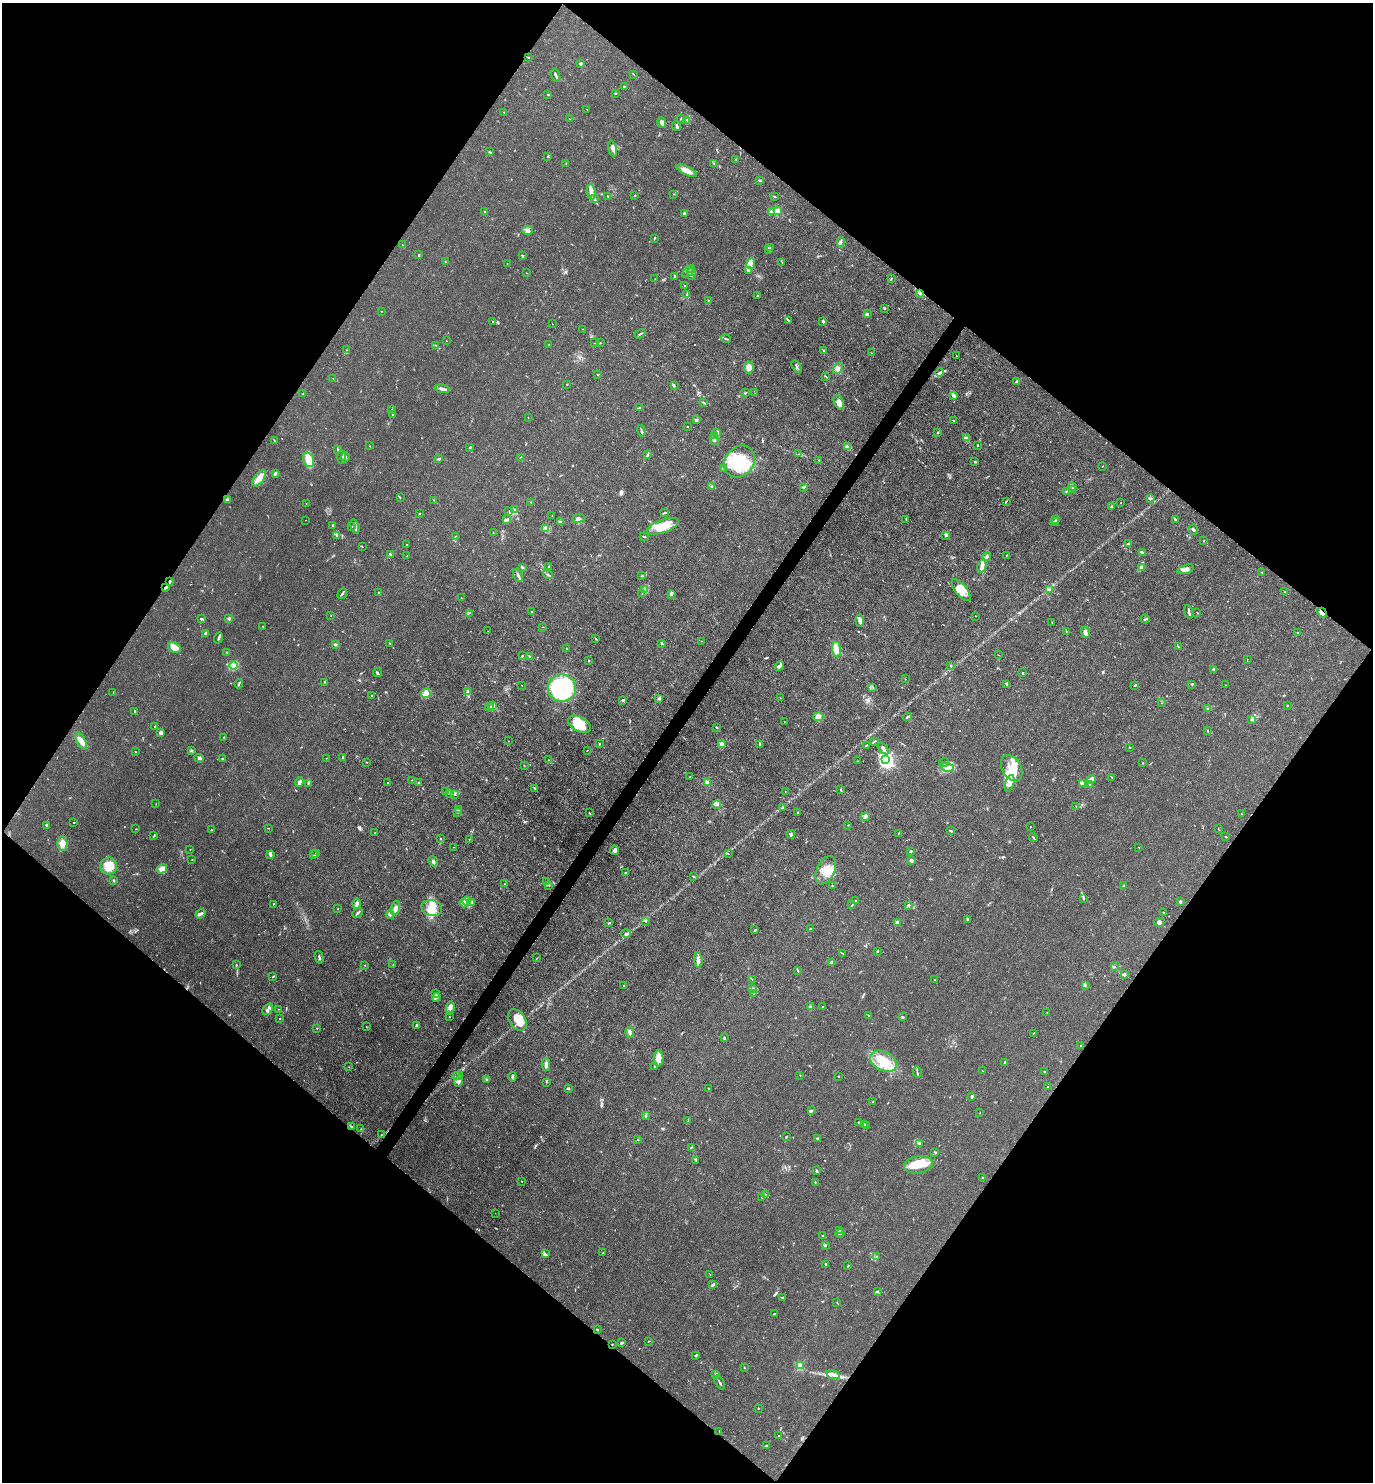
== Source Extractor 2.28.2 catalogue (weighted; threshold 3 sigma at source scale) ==
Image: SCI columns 293-5774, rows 1-5919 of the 5925 x 5919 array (HDU 1 of 3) = the unmasked area's bounding box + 8 px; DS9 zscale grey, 4 x 4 block average (1 PNG px = mean of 4 x 4 image px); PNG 1375 x 1484 px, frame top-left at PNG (2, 3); each listed source drawn as its Kron ellipse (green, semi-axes under 4 px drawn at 4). Shown black and unused: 50% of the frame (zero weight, under 3 of 4 exposures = <1% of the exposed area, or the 3 px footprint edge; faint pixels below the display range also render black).
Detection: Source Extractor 2.28.2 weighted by HDU 2 'WHT'. Background 0.0243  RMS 0.0028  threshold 0.0126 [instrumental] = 3 sigma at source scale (4.5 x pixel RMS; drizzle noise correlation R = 1.50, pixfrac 1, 0.05/0.05 arcsec/px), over >= 5 px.
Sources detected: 680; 3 too faint to see at this stretch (4 x 4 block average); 4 inside a brighter object's white glare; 5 cosmic-ray / hot-pixel residue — neither listed nor drawn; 20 coinciding with a brighter row at this scale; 55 inside a brighter listed object's ellipse — not listed separately; of the other 593, all 500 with FLUX_AUTO >= 0.48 (the completeness limit of this list) listed and drawn (93 fainter detections not listed), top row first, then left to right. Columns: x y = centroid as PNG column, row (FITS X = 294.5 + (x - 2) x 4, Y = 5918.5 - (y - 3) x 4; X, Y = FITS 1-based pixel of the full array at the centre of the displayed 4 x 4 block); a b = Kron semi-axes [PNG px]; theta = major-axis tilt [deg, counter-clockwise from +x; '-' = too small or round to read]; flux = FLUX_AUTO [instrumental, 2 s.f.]
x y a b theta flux
528 57 2 2 - 0.88
580 64 2 2 - 13
634 74 2 2 - 0.51
556 75 7 2 -71 3.2
624 87 3 2 - 2
616 93 2 2 - 1.5
548 94 2 2 - 2.4
587 109 2 2 - 0.7
504 112 2 2 - 0.65
569 119 2 2 - 0.49
680 119 3 2 - 1
687 121 2 2 - 0.62
662 122 5 3 - 6.1
677 126 5 2 - 3.2
613 149 8 2 -73 7.1
490 152 3 2 - 1.7
548 156 2 2 - 0.85
736 159 2 2 - 0.51
714 163 2 2 - 0.55
566 164 2 2 - 0.83
687 171 11 4 -25 14
760 180 3 2 - 2.6
591 192 8 3 -81 7.4
673 194 2 2 - 0.52
635 195 2 2 - 0.81
608 196 2 2 - 0.79
774 196 3 2 - 1.4
595 199 2 2 - 1.4
772 211 2 2 - 28
777 211 2 2 - 47
485 212 3 2 - 1.9
684 213 2 2 - 9.6
527 230 5 4 - 6.5
655 238 2 2 - 1.2
841 242 4 2 - 3
402 245 2 2 - 0.56
771 248 2 2 - 2.3
769 250 2 2 - 0.99
419 255 2 2 - 1.5
523 256 3 2 - 1.2
445 262 2 2 - 0.65
782 262 2 2 - 0.65
507 264 2 2 - 0.6
751 264 5 3 - 6.7
749 270 3 2 - 1.4
689 271 7 2 40 3.7
692 272 4 2 - 3
526 273 2 2 - 0.48
691 275 3 2 - 2
674 277 4 2 - 1.5
891 278 2 2 - 1.3
655 279 2 2 - 0.69
685 286 3 2 - 1.1
919 293 2 2 - 1.5
687 295 2 2 - 1.1
757 296 2 2 - 1.6
708 300 2 2 - 0.94
885 308 3 2 - 1.1
381 311 2 2 - 0.75
867 314 3 3 - 2
789 321 2 2 - 1.4
823 321 2 2 - 4.3
493 322 2 2 - 0.72
552 324 2 2 - 0.55
582 329 2 2 - 0.67
640 334 5 2 - 2.1
726 339 5 2 - 2.2
446 341 2 2 - 0.69
595 343 2 2 - 0.62
600 343 2 2 - 0.86
435 345 2 2 - 0.65
549 345 2 2 - 0.88
346 350 2 2 - 0.51
824 351 2 2 - 1.8
871 353 2 2 - 0.57
956 356 2 2 - 0.58
749 367 6 5 - 11
797 367 7 2 -60 2.6
838 369 6 4 52 6.9
940 372 4 2 - 2.3
597 375 2 2 - 0.72
826 377 2 2 - 0.88
333 378 2 2 - 0.56
1017 382 2 2 - 4.6
567 385 2 2 - 0.96
674 385 3 2 - 1.2
442 389 7 2 -12 6.9
303 393 2 2 - 0.6
745 393 3 2 - 1.5
755 393 2 2 - 0.48
954 396 4 2 - 6.1
703 402 3 2 - 1.4
839 402 8 4 -65 12
639 407 3 2 - 1.4
391 410 2 2 - 1.5
393 415 3 2 - 1.7
528 417 2 2 - 0.66
696 420 2 2 - 17
954 421 2 2 - 0.86
687 426 2 2 - 0.66
641 431 6 2 -75 2.2
938 432 3 2 - 1
717 433 3 2 - 13
715 435 4 2 - 20
967 438 4 2 - 7
714 439 5 2 - 5.7
274 441 3 2 - 1.1
977 445 2 2 - 1.1
369 446 2 2 - 0.52
847 447 3 2 - 10
470 448 2 2 - 2.3
338 449 3 2 - 0.88
799 454 2 2 - 0.75
648 455 3 2 - 1.9
342 457 7 2 89 6
345 457 4 2 - 2.5
521 457 2 2 - 0.6
439 459 3 2 - 1.8
309 460 7 5 -71 27
819 460 2 2 - 1
740 462 17 14 52 67
975 462 2 2 - 4.2
1102 467 2 2 - 0.67
723 468 3 2 - 1.5
275 473 3 3 - 2.4
259 478 9 5 53 16
712 486 2 2 - 1.5
1072 486 3 2 - 1.9
803 487 4 2 - 1.6
1073 489 3 2 - 2.4
1066 491 2 2 - 0.87
400 497 2 2 - 0.73
1150 498 3 2 - 1.4
227 499 2 2 - 2.9
434 500 2 2 - 0.94
1006 501 3 2 - 1.1
531 502 2 2 - 1.1
1121 503 2 2 - 0.5
306 504 2 2 - 0.76
1111 506 2 2 - 1.6
515 509 2 2 - 0.89
509 511 2 2 - 0.83
420 513 2 2 - 0.89
664 513 4 2 - 1.8
552 516 2 2 - 0.52
579 518 6 3 2 4.2
906 519 3 2 - 0.96
1055 519 2 2 - 0.94
1175 519 3 2 - 1.7
305 520 2 2 - 0.6
507 520 3 2 - 1.9
560 522 3 2 - 2.3
1055 522 4 2 - 1.8
333 525 2 2 - 3.7
663 526 17 6 20 28
351 527 2 2 - 1.1
355 527 7 2 -74 5.2
546 528 3 2 - 2.6
1194 530 5 2 - 2.6
493 532 2 2 - 0.5
337 535 3 2 - 1.7
946 535 3 2 - 4.4
455 536 2 2 - 0.79
644 537 4 2 - 1.4
1204 541 2 2 - 0.8
1128 544 2 2 - 5.2
406 545 2 2 - 0.79
362 547 2 2 - 0.78
1142 552 3 2 - 3.3
390 555 3 2 - 1.4
1007 555 2 2 - 0.73
407 556 2 2 - 0.71
987 556 4 2 - 2.9
548 566 3 2 - 0.95
982 566 7 3 77 11
522 567 4 2 - 1.6
1141 567 3 2 - 2.7
1185 569 9 3 18 7.9
1262 572 2 2 - 0.63
518 575 7 3 -64 4.2
548 575 5 2 - 2
642 576 3 2 - 1.2
170 581 3 2 - 3.1
166 587 3 2 - 2.4
644 589 3 2 - 2.6
1049 589 3 2 - 2
961 590 13 5 -51 20
1285 592 2 2 - 1.5
379 593 2 2 - 2.3
642 593 4 2 - 1.5
342 594 5 2 - 2.7
672 595 2 2 - 0.81
461 598 2 2 - 0.57
531 612 2 2 - 0.85
1189 612 7 2 -73 3.3
1197 612 2 2 - 0.69
469 613 2 2 - 0.55
1322 613 5 4 - 6.4
331 615 2 2 - 0.61
975 616 2 2 - 0.58
229 618 3 3 - 2.3
201 619 3 2 - 1.7
1145 619 4 2 - 2.1
860 621 6 4 -84 5.8
1052 622 2 2 - 0.63
263 627 2 2 - 0.75
542 627 2 2 - 0.78
488 631 2 2 - 0.51
1066 631 2 2 - 0.7
1085 632 6 2 -77 7.5
205 633 3 2 - 1.8
1298 633 2 2 - 1.1
218 638 5 2 - 3.1
596 638 2 2 - 0.54
702 641 2 2 - 0.63
390 643 2 2 - 0.71
662 643 3 2 - 2
335 644 3 2 - 2.5
1178 647 3 2 - 1.4
175 648 7 5 -34 12
566 648 2 2 - 1.8
836 649 7 4 -82 19
227 653 2 2 - 1
998 655 2 2 - 0.57
522 656 2 2 - 1.2
529 656 3 2 - 1.4
1247 660 2 2 - 0.57
588 661 2 2 - 0.61
233 665 4 4 - 35
779 666 5 3 - 10
950 666 2 2 - 0.76
1213 670 4 2 - 2.7
377 673 4 2 - 2.6
1023 673 2 2 - 2.3
905 679 2 2 - 0.51
324 682 2 2 - 0.78
239 684 5 2 - 1.7
1007 684 3 3 - 2.1
1192 684 3 2 - 2.1
522 685 2 2 - 0.54
1134 685 3 2 - 0.99
1225 685 2 2 - 0.5
873 687 2 2 - 0.75
562 688 14 13 - 220
468 691 2 2 - 0.75
113 692 2 2 - 0.51
426 693 5 4 - 13
372 696 2 2 - 1.4
659 698 3 2 - 2.4
780 698 2 2 - 0.5
623 700 4 2 - 2.2
1161 703 2 2 - 0.52
493 706 3 2 - 2.2
1287 706 2 2 - 0.9
490 707 4 2 - 2
1208 709 2 2 - 8
135 711 4 2 - 1.6
818 717 5 4 - 8.2
907 717 4 2 - 3.5
1251 720 3 2 - 2
785 722 2 2 - 0.77
580 724 12 7 -28 36
155 727 2 2 - 1.5
717 728 2 2 - 1
1208 731 3 2 - 0.89
161 733 3 2 - 8
224 737 3 2 - 0.69
81 741 9 4 -64 13
508 741 2 2 - 0.48
874 742 3 2 - 0.96
599 744 2 2 - 0.71
722 744 3 3 - 4.5
760 744 3 2 - 2.2
866 745 3 2 - 1.1
1130 747 3 2 - 0.92
883 748 7 2 -52 5
191 750 3 3 - 2.1
587 750 2 2 - 0.7
135 752 2 2 - 0.87
199 758 4 3 - 3.8
222 758 2 2 - 1.3
326 758 2 2 - 0.49
343 758 4 2 - 3
548 760 2 2 - 1.3
886 760 2 2 - 470
858 761 2 2 - 0.67
366 762 2 2 - 0.65
944 762 5 2 - 2.5
1143 763 2 2 - 0.53
524 765 2 2 - 0.87
948 767 6 4 -20 14
1012 768 14 9 -61 31
690 777 2 2 - 0.84
1112 777 3 2 - 1.6
1091 779 4 2 - 3.9
411 780 2 2 - 0.68
299 782 5 2 - 6.7
387 782 2 2 - 3.3
707 782 4 4 - 3.9
308 783 3 2 - 1.2
419 783 3 2 - 1.3
1010 783 9 4 72 10
1082 783 4 2 - 9.6
1089 785 3 2 - 3.3
534 788 4 2 - 1.3
841 790 4 2 - 1.4
446 791 2 2 - 0.99
785 792 2 2 - 0.53
449 793 2 2 - 0.61
454 794 3 2 - 0.87
156 804 2 2 - 0.54
717 805 2 2 - 1.1
1076 806 2 2 - 0.73
783 807 3 2 - 1.7
458 809 3 2 - 1.3
457 812 2 2 - 0.72
589 813 2 2 - 0.99
798 813 3 2 - 1.6
1241 814 2 2 - 1
865 817 5 3 - 3.7
74 822 2 2 - 0.9
46 825 3 2 - 1.4
848 825 2 2 - 0.79
1030 827 2 2 - 0.65
268 828 2 2 - 0.58
136 829 2 2 - 0.58
1218 829 2 2 - 0.59
211 830 2 2 - 1.6
951 831 3 2 - 2.2
375 833 2 2 - 0.66
791 834 4 3 - 2.9
898 834 2 2 - 0.52
154 836 3 2 - 1.2
1033 837 4 2 - 1.4
1226 837 2 2 - 1.4
440 839 2 2 - 2.6
469 839 2 2 - 0.59
62 843 7 5 -90 14
453 847 2 2 - 0.64
1138 847 2 2 - 0.65
190 849 2 2 - 0.62
614 850 5 3 - 6.2
911 851 3 2 - 2.4
316 853 2 2 - 0.67
728 854 2 2 - 7.8
270 855 4 3 - 3.1
314 855 3 2 - 0.91
192 860 2 2 - 0.58
911 860 3 2 - 5.3
433 861 5 3 - 3.7
109 866 8 8 - 29
162 869 5 4 - 9
826 870 15 9 65 25
626 873 3 2 - 1.5
693 876 2 2 - 1.4
114 881 3 2 - 1.5
547 881 2 2 - 1.4
504 884 2 2 - 0.55
549 885 2 2 - 1.2
832 886 2 2 - 1
1124 886 3 2 - 2.1
1084 899 3 2 - 1.3
467 901 4 3 - 4.9
855 901 2 2 - 1.3
1180 902 2 2 - 14
357 903 5 3 - 4.8
464 903 4 3 - 6.6
471 903 3 2 - 1.6
273 904 2 2 - 0.84
852 905 2 2 - 1.1
909 905 2 2 - 4.7
395 908 7 4 73 7.5
432 908 10 7 -15 19
337 909 2 2 - 0.59
1164 912 2 2 - 0.75
357 913 5 2 - 2.7
200 914 5 2 - 4
390 914 4 3 - 2.8
968 919 3 2 - 1.2
646 921 2 2 - 0.54
897 922 2 2 - 15
1159 922 5 4 - 6.1
609 923 4 2 - 1.4
810 929 2 2 - 1.1
755 930 4 2 - 1.5
626 934 5 3 - 4.3
877 951 2 2 - 1.5
843 954 2 2 - 0.57
319 957 6 2 -75 2.9
537 958 2 2 - 0.71
698 960 7 4 -85 6.5
831 962 3 2 - 1.8
393 964 2 2 - 0.6
236 965 2 2 - 1.4
365 965 2 2 - 0.49
1114 967 3 2 - 0.9
797 970 4 2 - 1.4
1125 974 4 3 - 2.4
273 977 3 2 - 0.99
752 979 2 2 - 0.5
935 980 3 2 - 0.86
1085 985 3 2 - 1.6
624 986 3 2 - 1.6
752 989 2 2 - 0.86
436 994 2 2 - 1.8
754 994 2 2 - 0.57
436 997 4 3 - 3.8
823 1006 2 2 - 3.2
810 1007 2 2 - 2
450 1008 7 4 84 5.4
268 1009 6 2 50 3.4
278 1009 2 2 - 0.49
1047 1012 2 2 - 0.49
868 1015 2 2 - 0.72
449 1017 2 2 - 0.6
902 1017 2 2 - 1
279 1018 2 2 - 0.62
517 1020 12 8 -55 29
416 1025 4 2 - 3.8
366 1026 2 2 - 0.55
317 1028 2 2 - 1.1
630 1032 5 3 - 3.9
1033 1033 2 2 - 0.57
724 1038 3 2 - 1.6
1080 1045 2 2 - 0.76
658 1058 8 5 88 16
884 1061 14 9 -29 45
1004 1063 4 2 - 1.1
546 1064 6 3 87 6.1
349 1067 2 2 - 0.71
655 1067 4 2 - 2.2
982 1071 2 2 - 0.57
917 1072 6 2 -84 2.1
1044 1072 2 2 - 2.2
800 1075 2 2 - 0.5
457 1076 5 2 - 1.8
839 1076 2 2 - 0.57
512 1077 5 2 - 2.2
487 1079 3 2 - 2.2
459 1081 5 3 - 5.3
546 1082 2 2 - 0.86
1048 1087 2 2 - 0.87
568 1089 3 2 - 1.6
709 1089 2 2 - 0.63
972 1096 4 2 - 2.4
873 1101 2 2 - 0.73
811 1111 3 2 - 3.5
980 1112 2 2 - 0.59
646 1116 2 2 - 2.5
688 1120 4 2 - 2
858 1122 2 2 - 1.9
864 1124 3 2 - 1.2
866 1125 2 2 - 1.4
351 1126 3 2 - 1.3
361 1129 2 2 - 0.79
381 1135 2 2 - 0.81
786 1136 3 2 - 1
817 1138 4 2 - 2.5
638 1140 2 2 - 0.67
919 1143 3 2 - 2.6
691 1148 3 2 - 1
935 1152 3 2 - 1.1
696 1161 2 2 - 0.81
918 1165 14 8 10 33
817 1171 4 2 - 2.1
983 1178 4 2 - 1.6
522 1181 2 2 - 0.67
815 1182 2 2 - 0.87
765 1195 2 2 - 0.59
761 1197 2 2 - 0.83
495 1213 2 2 - 0.48
839 1230 3 2 - 1.7
840 1233 4 2 - 2.2
822 1236 3 2 - 1.3
825 1245 2 2 - 6
603 1253 2 2 - 2.5
545 1254 2 2 - 1.4
876 1257 2 2 - 0.61
826 1264 4 2 - 2.4
848 1266 3 2 - 1.3
710 1274 2 2 - 0.52
713 1285 4 2 - 2.7
877 1291 3 2 - 2
783 1297 3 2 - 1.3
837 1302 2 2 - 0.56
774 1314 3 2 - 1.1
597 1330 3 2 - 1.2
648 1341 2 2 - 0.98
621 1343 2 2 - 3.1
612 1344 2 2 - 0.8
695 1356 3 2 - 1.3
800 1366 2 2 - 63
744 1368 2 2 - 1
716 1375 2 2 - 6.7
833 1375 7 3 -18 5.3
720 1383 7 2 -63 3.5
759 1408 2 2 - 0.82
719 1431 2 2 - 0.53
779 1436 2 2 - 0.8
766 1445 2 2 - 1
Overlapping masked pixels (flux is a lower limit): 4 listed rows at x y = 170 581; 166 587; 1322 613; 612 1344
Diffuse or blended objects may show on this block-average render without a row.